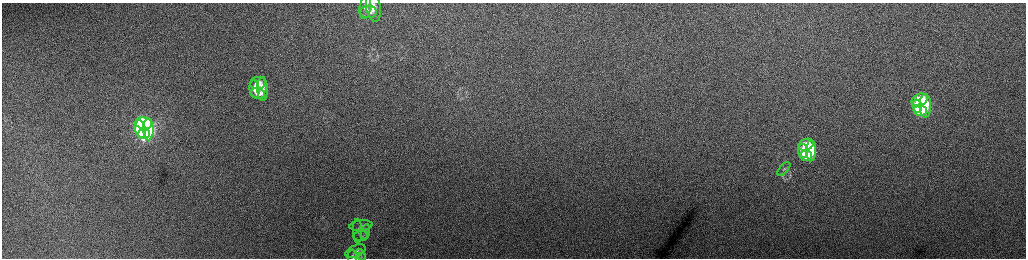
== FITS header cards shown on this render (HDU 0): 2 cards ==
NAXIS1  =                 2048 /fastest changing axis
NAXIS2  =                  512 /next to fastest changing axis

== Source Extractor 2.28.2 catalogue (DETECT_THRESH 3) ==
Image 2048 x 512 px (HDU 0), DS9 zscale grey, zoomed out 1/2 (1 PNG px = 2 x 2 image px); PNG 1028 x 260 px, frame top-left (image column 1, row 511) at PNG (2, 3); each listed source drawn as its Kron ellipse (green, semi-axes under 4 px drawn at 4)
Background 166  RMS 1.8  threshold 5.38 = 3 sigma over >= 5 px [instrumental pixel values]
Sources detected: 28; all 28 listed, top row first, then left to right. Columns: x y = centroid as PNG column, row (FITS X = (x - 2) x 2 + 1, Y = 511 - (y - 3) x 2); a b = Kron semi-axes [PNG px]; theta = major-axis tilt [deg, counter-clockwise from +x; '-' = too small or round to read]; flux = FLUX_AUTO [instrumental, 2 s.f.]
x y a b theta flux
365 7 12 5 83 2500
373 7 15 7 -81 3000
368 12 8 6 0 2300
258 83 8 6 4 2900
254 89 9 5 -82 2600
262 89 12 5 -90 3000
258 94 7 5 -11 2500
920 100 8 6 23 14000
917 106 6 5 - 11000
925 106 12 5 89 16000
920 111 6 5 - 12000
144 123 8 6 -9 51000
140 129 9 5 -78 43000
148 129 11 5 -89 54000
144 134 6 5 - 39000
806 145 7 5 24 8000
803 151 7 5 -80 6500
811 151 11 5 88 8400
806 155 6 5 - 6200
784 169 8 4 46 690
361 225 11 5 6 1200
358 231 12 4 -88 1200
365 232 8 3 78 810
361 236 7 5 7 920
356 251 11 6 23 1200
360 255 6 3 -57 570
352 256 7 5 -88 680
361 257 5 3 - 360
At the frame edge (FLAGS 8, measured only in part): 2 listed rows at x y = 352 256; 361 257